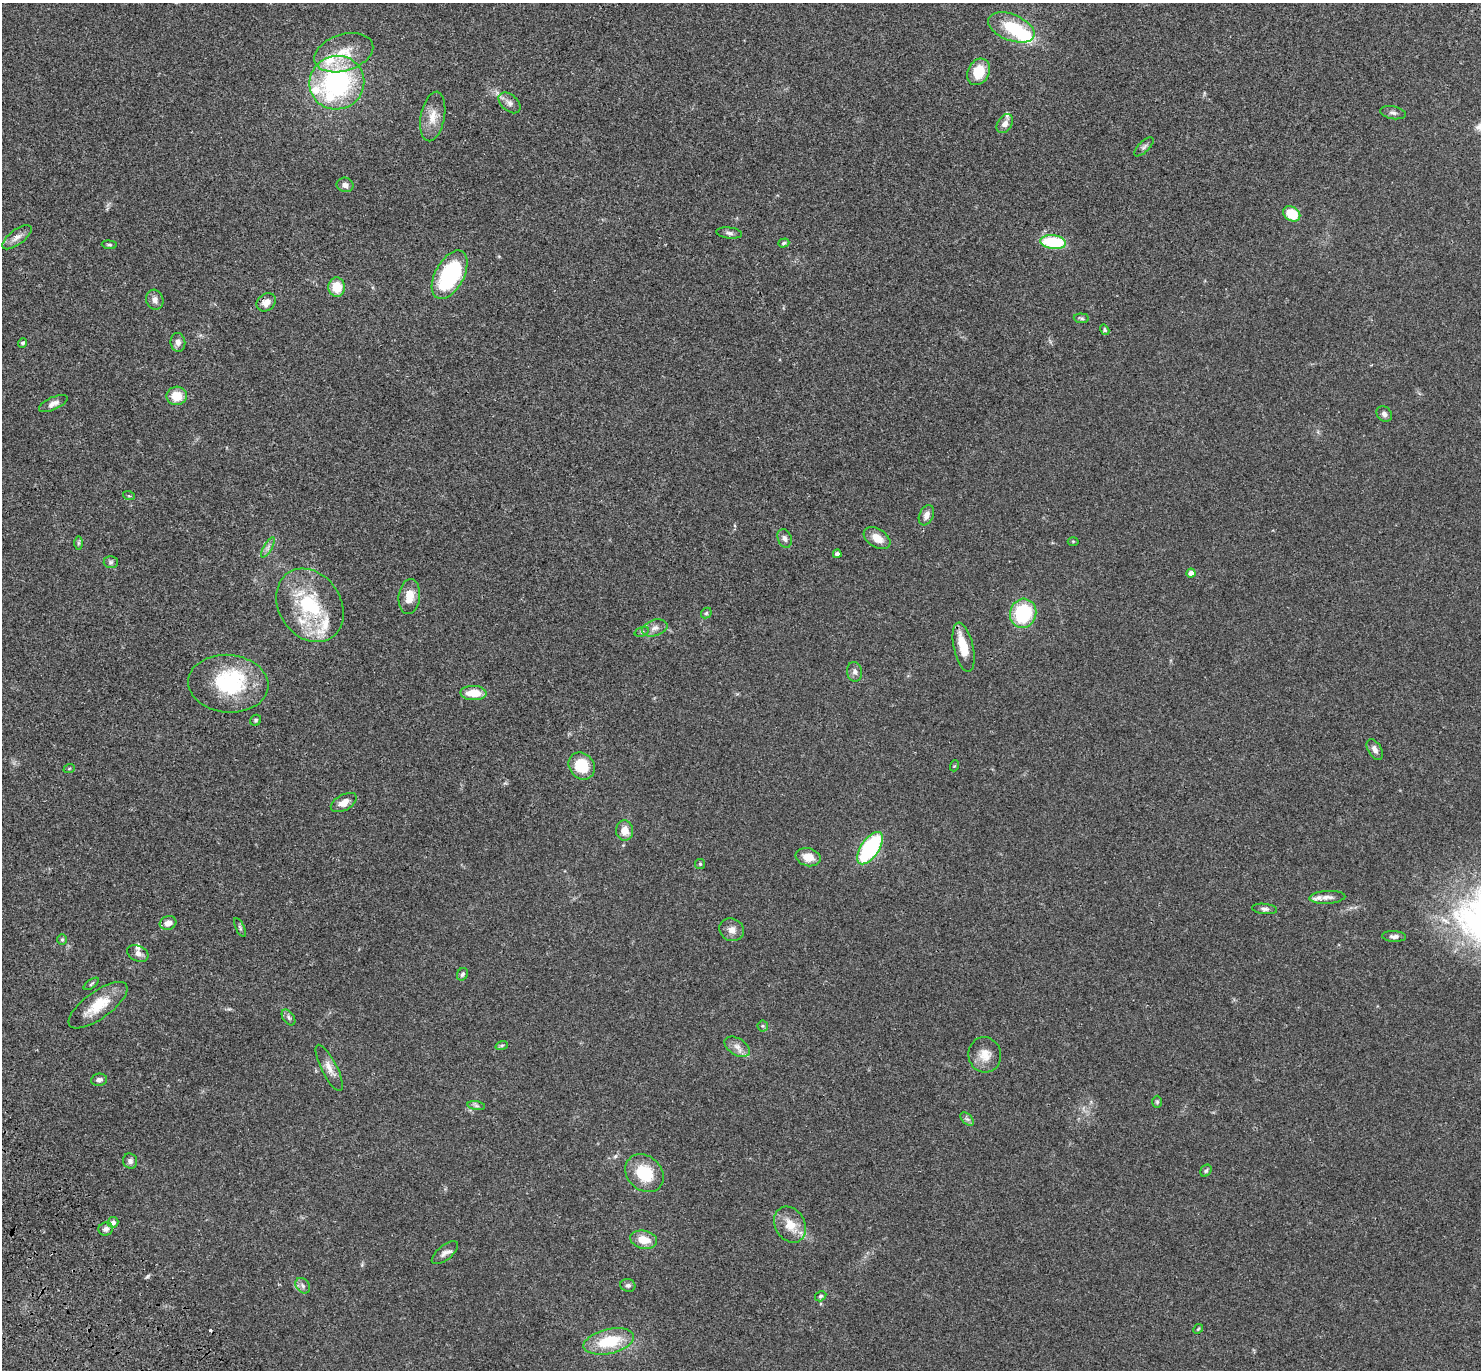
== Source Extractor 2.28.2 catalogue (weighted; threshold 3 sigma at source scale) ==
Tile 7 of 4 x 4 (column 3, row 2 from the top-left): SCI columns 3057-4535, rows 2982-4349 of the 6115 x 6104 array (HDU 1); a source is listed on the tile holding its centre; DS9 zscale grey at full resolution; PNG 1483 x 1372 px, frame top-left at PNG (2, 3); each listed source drawn as its Kron ellipse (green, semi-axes under 4 px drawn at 4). Shown black and unused: <1% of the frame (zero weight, under 3 of 4 exposures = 6% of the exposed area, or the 3 px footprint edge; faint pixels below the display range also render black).
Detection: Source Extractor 2.28.2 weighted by HDU 2 'WHT'; one run over the whole footprint, this tile lists its part. Background 0.0501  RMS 0.0055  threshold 0.0245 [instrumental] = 3 sigma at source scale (4.5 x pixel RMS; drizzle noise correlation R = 1.50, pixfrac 1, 0.05/0.05 arcsec/px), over >= 5 px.
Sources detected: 105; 2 inside a brighter object's white glare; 1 cosmic-ray / hot-pixel residue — neither listed nor drawn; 11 inside a brighter listed object's ellipse — not listed separately; the other 91 listed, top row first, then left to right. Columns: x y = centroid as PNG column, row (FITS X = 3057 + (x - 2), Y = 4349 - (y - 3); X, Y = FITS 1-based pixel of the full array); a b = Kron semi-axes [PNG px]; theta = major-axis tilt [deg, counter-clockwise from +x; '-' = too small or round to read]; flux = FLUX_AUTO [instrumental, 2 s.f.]
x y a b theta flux
1011 27 24 13 -22 20
344 53 30 18 18 15
978 72 14 10 62 13
337 83 27 26 - 79
509 103 13 8 -42 2.8
1393 113 13 6 -11 1.8
433 116 25 12 79 7.5
1005 124 10 7 57 3.2
1144 147 12 5 44 1.5
345 185 8 7 - 2.6
1292 214 9 7 -34 14
729 233 13 5 -6 1.7
17 237 17 7 37 3.6
1053 242 13 7 -6 29
784 243 6 4 18 0.91
109 245 7 4 -5 0.83
450 275 26 14 61 52
337 287 9 8 - 10
155 300 10 8 -73 2.7
266 302 10 8 40 3.9
1081 318 7 4 -4 0.97
1105 330 5 4 - 0.78
178 342 9 7 -83 2.4
23 343 5 4 - 1.2
177 396 10 9 - 8.9
53 403 15 6 24 2.5
1384 414 8 7 - 1.8
129 496 6 3 -18 0.57
926 515 10 7 66 3
785 538 9 7 -68 1.9
877 538 15 9 -32 6.2
1073 541 5 3 - 0.51
78 543 7 4 90 0.85
268 547 11 3 61 1.6
837 554 4 4 - 1.9
111 562 7 6 - 1.2
1191 573 4 4 - 3
409 597 17 10 83 7.2
310 605 39 31 -56 42
706 613 6 4 47 0.78
1023 613 15 13 75 36
655 628 13 8 17 3.2
642 632 7 4 19 0.88
964 647 25 9 -77 11
855 672 10 7 -80 2.3
228 684 40 29 -5 42
473 693 13 7 -1 10
256 720 6 5 - 0.91
1375 749 11 6 -60 2.4
582 766 14 12 -50 16
954 766 5 3 - 0.48
69 769 6 3 20 0.56
344 802 14 8 29 4.8
625 831 10 8 -87 5.3
870 848 19 9 55 54
808 857 12 9 -14 6.6
700 864 5 5 - 0.72
1327 897 18 6 3 2.9
1264 909 12 5 -5 1.7
168 923 8 6 17 3.9
240 928 10 4 -64 1
732 930 13 11 -26 3.6
1394 936 12 5 -3 2
62 939 5 5 - 0.71
138 953 11 7 -24 2.5
462 974 6 5 - 1
91 984 9 4 35 0.85
98 1005 35 13 36 14
289 1017 9 5 -55 1.4
763 1026 5 5 - 0.72
502 1045 6 4 19 0.82
737 1047 14 8 -32 3.5
985 1055 18 16 -76 7.1
329 1068 26 7 -63 4.8
99 1080 8 6 8 1.8
1157 1102 6 5 - 0.82
476 1106 9 4 -9 1.2
967 1119 8 5 -44 1.3
130 1161 7 7 - 1.5
1206 1171 6 5 - 1
644 1173 21 17 -42 19
113 1222 5 5 - 1.9
790 1225 19 15 -59 9.1
106 1229 7 6 - 2
644 1240 13 9 -12 7.8
445 1253 16 7 39 2.7
628 1285 8 6 -12 1.4
303 1286 8 6 -48 1.7
821 1296 6 4 32 0.96
1198 1329 5 4 - 0.57
609 1341 26 12 13 22